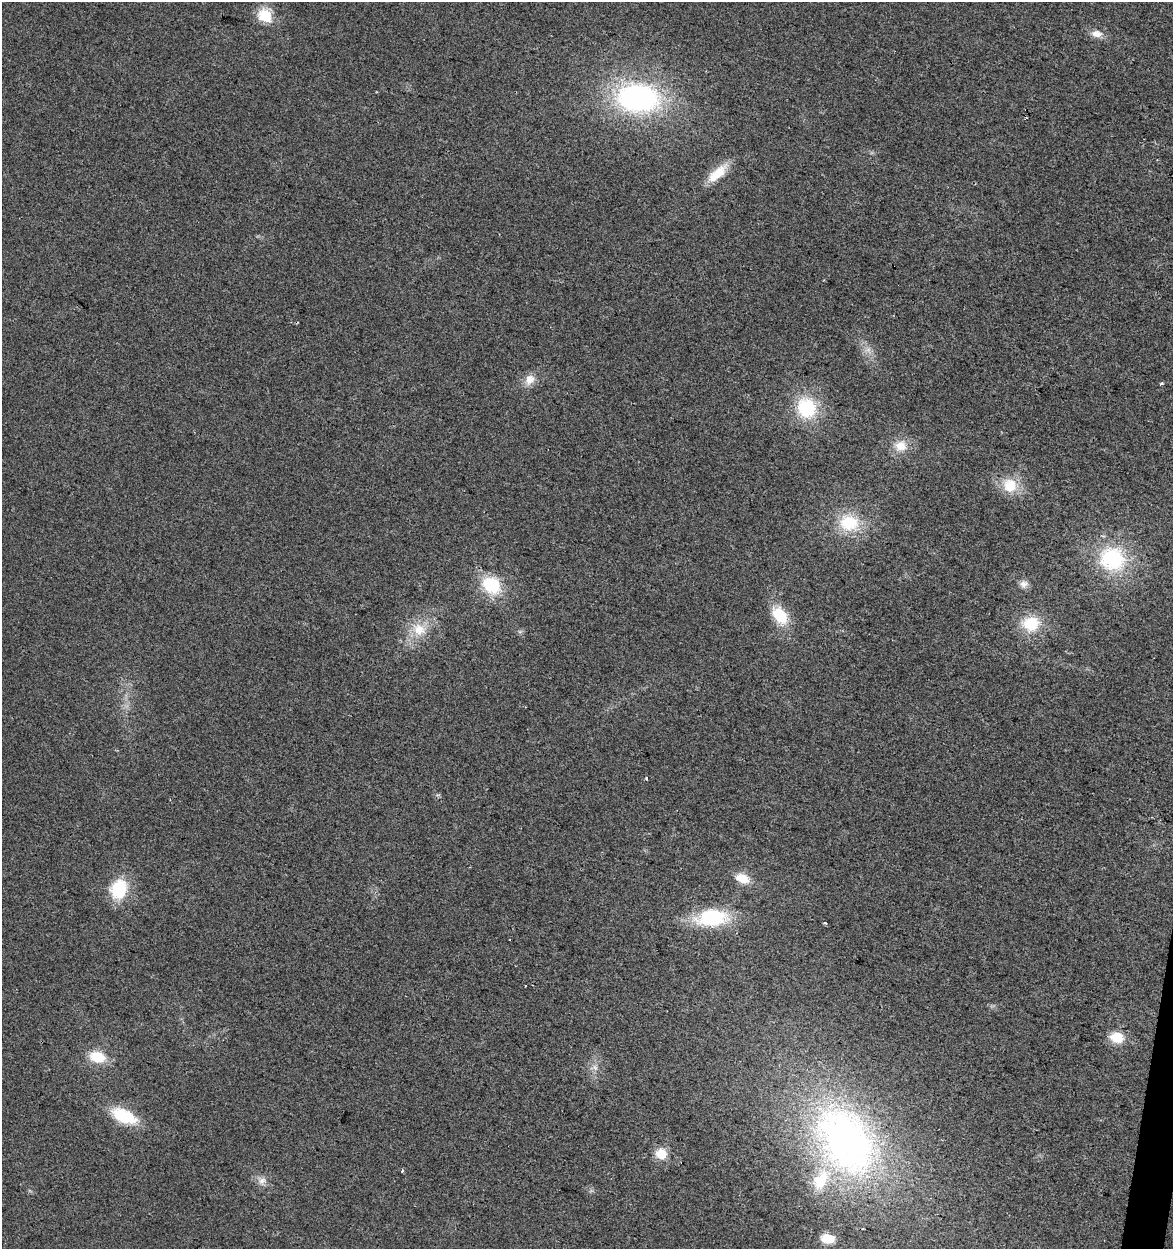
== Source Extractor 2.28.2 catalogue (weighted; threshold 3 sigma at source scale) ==
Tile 6 of 4 x 4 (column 2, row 2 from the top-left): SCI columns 1457-2627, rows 2495-3741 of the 5193 x 4995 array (HDU 1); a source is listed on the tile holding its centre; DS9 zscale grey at full resolution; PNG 1175 x 1251 px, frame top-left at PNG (2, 2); no overlay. Shown black and unused: <1% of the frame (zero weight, under 2 of 3 exposures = <1% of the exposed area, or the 3 px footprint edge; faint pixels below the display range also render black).
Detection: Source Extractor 2.28.2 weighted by HDU 2 'WHT'; one run over the whole footprint, this tile lists its part. Background 0.017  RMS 0.0078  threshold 0.035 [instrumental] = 3 sigma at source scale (4.5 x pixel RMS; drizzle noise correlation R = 1.50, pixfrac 1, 0.0396/0.0396 arcsec/px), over >= 5 px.
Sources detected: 34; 1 cosmic-ray / hot-pixel residue — not listed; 1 inside a brighter listed object's ellipse — not listed separately; the other 32 listed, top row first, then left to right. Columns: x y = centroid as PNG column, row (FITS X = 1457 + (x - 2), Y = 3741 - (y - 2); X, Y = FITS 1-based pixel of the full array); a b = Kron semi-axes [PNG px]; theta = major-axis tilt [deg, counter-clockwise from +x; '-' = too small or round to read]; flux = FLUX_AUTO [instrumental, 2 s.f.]
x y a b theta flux
265 16 7 6 - 84
1096 34 14 9 -5 6.6
638 98 47 30 -5 160
717 173 30 11 41 18
868 350 8 5 1 2.7
530 380 15 12 62 8.5
1161 384 5 3 - 0.93
807 408 23 21 -70 45
901 446 16 14 6 13
1010 485 21 20 - 20
849 523 26 21 -12 34
1112 559 28 25 -22 66
1024 584 11 10 - 4.3
491 585 21 17 -41 37
780 615 24 15 -55 24
1031 624 18 15 6 30
419 629 21 17 -35 18
646 778 4 3 - 1.2
742 878 16 10 -24 13
119 889 19 15 71 39
712 918 31 16 4 62
825 923 4 3 - 1.2
525 985 3 3 - 1.8
1117 1037 15 11 -11 16
97 1057 17 12 -13 21
595 1068 7 5 -44 2.4
124 1116 26 13 -24 37
846 1141 94 60 -59 310
661 1154 13 12 - 13
402 1171 5 3 - 1.1
262 1181 10 9 - 4.8
827 1239 11 8 -5 15